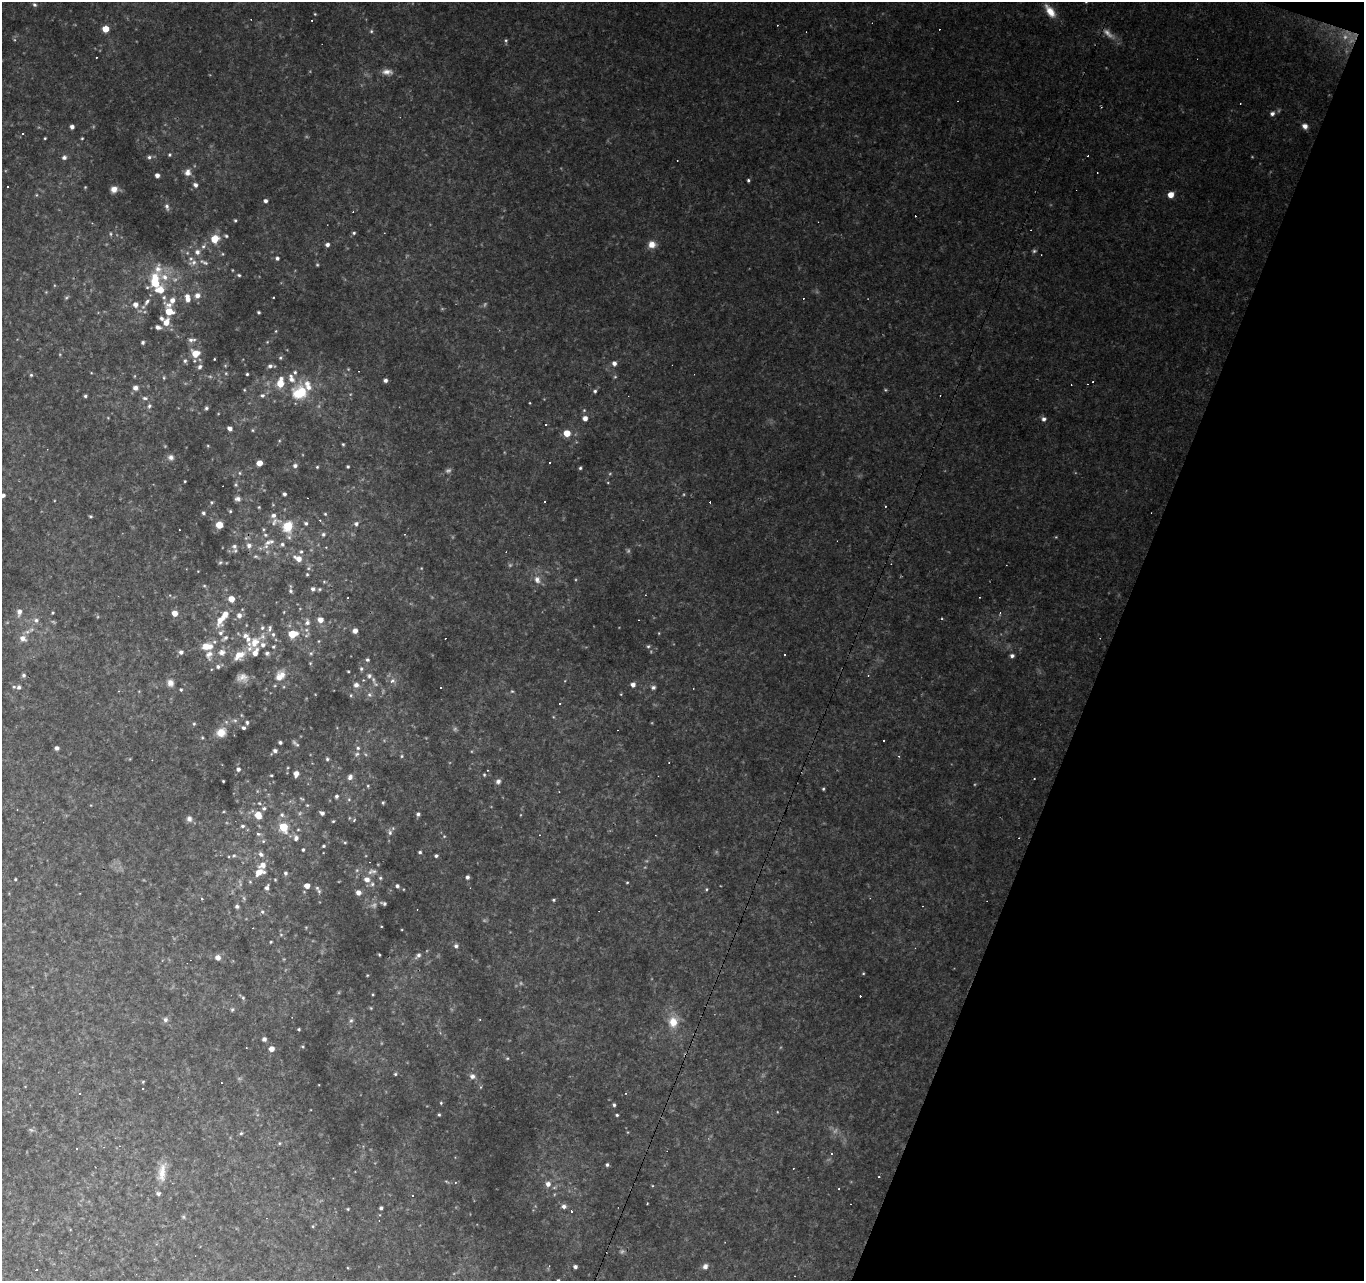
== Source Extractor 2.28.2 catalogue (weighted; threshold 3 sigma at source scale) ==
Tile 8 of 4 x 4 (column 4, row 2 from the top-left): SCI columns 4090-5451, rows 2830-4108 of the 5451 x 5596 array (HDU 1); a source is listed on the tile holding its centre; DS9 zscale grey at full resolution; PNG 1366 x 1283 px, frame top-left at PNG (2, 2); no overlay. Shown black and unused: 19% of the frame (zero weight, under 2 of 3 exposures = <1% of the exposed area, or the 3 px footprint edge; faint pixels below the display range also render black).
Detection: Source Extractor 2.28.2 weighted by HDU 2 'WHT'; one run over the whole footprint, this tile lists its part. Background 0.141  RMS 0.0078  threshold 0.0351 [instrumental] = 3 sigma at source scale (4.5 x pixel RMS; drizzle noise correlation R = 1.50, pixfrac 1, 0.0396/0.0396 arcsec/px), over >= 5 px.
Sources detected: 384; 23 too faint to see at this stretch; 36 cosmic-ray / hot-pixel residue — not listed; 28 inside a brighter listed object's ellipse — not listed separately; the other 297 listed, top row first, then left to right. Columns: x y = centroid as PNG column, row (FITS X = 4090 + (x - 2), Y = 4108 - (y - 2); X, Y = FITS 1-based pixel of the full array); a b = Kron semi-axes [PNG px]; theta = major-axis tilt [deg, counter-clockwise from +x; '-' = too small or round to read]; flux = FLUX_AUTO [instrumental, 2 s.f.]
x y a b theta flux
34 5 5 4 - 1.4
1050 11 18 8 -54 10
315 14 3 3 - 0.7
105 29 5 5 - 13
371 31 5 4 - 1.1
506 40 6 4 -71 1.2
387 72 14 7 -2 4.7
1272 114 6 5 - 2.7
1305 126 7 6 - 3.9
72 127 4 4 - 3
22 133 3 3 - 4
45 138 3 2 - 0.72
82 138 3 3 - 0.81
169 155 5 5 - 1
64 157 6 5 - 2.2
149 157 6 5 - 1.9
188 172 9 8 - 4.5
157 175 4 4 - 3.7
748 180 4 4 - 1.4
195 185 6 5 - 2.6
7 187 3 3 - 1
85 187 4 3 - 0.71
114 189 8 7 - 5.2
36 195 5 3 - 0.77
1171 195 5 5 - 9.3
265 201 4 4 - 2.4
167 207 10 6 -75 2.6
235 220 4 3 - 1.1
354 233 5 4 - 1.2
111 234 5 3 - 0.95
226 236 6 4 -17 1.2
214 239 7 7 - 15
652 244 9 8 - 6.7
327 245 5 4 - 2.4
203 246 8 5 41 2.6
1034 251 6 5 - 1.4
197 252 8 7 - 4.2
223 254 5 3 - 0.85
277 258 4 4 - 1.9
193 263 13 7 15 4.7
239 275 5 4 - 1.2
165 277 16 9 -17 11
155 281 18 9 -88 27
197 295 8 7 - 5
66 298 5 5 - 1
187 298 11 7 -81 7.2
147 302 11 6 52 3.4
135 304 6 6 - 4.4
169 305 15 8 -22 5.2
169 311 6 5 - 16
258 312 3 3 - 1.1
161 318 4 4 - 2
166 322 8 6 66 8.6
158 327 7 5 -21 3
276 331 5 3 - 0.64
191 340 10 5 4 2.5
143 342 3 3 - 1.7
267 342 4 3 - 0.64
195 353 7 7 - 11
280 358 5 5 - 1.2
214 359 3 2 - 0.52
185 361 5 4 - 1.4
614 363 5 5 - 3.4
270 366 6 5 - 2.1
200 367 5 5 - 1.9
91 373 4 3 - 0.56
226 373 5 3 - 0.65
247 374 3 3 - 0.92
31 375 5 4 - 1.1
164 378 4 4 - 0.85
291 378 14 8 -68 5.7
385 380 4 4 - 2.6
1093 381 3 2 - 1.1
280 384 8 6 78 13
135 388 6 5 - 4.1
244 390 4 3 - 0.59
885 390 5 4 - 0.95
595 391 5 5 - 1.5
301 392 20 14 27 30
262 395 6 5 - 1.6
85 396 4 3 - 1.3
145 398 8 5 -2 2.1
149 406 7 5 64 2
206 408 4 4 - 1.3
585 418 5 5 - 4.7
1044 419 6 5 - 2.6
546 425 3 2 - 1
230 428 4 4 - 3.2
252 430 5 3 - 0.78
567 433 5 5 - 12
343 444 4 3 - 0.86
208 446 5 3 - 0.72
171 457 8 7 - 3.1
259 463 5 4 - 7.3
549 463 3 2 - 1.5
295 466 6 5 - 2.3
317 467 4 3 - 0.79
348 467 3 3 - 1.1
580 468 4 3 - 1.2
240 473 5 3 - 0.87
185 481 3 2 - 0.67
284 494 4 3 - 1.9
3 495 5 4 - 2.2
238 499 7 5 -7 2.8
545 501 2 2 - 0.76
211 502 4 4 - 0.94
259 507 4 3 - 0.66
230 511 4 4 - 0.96
203 513 4 4 - 1.4
325 514 5 4 - 0.87
91 516 4 3 - 1.1
274 522 13 6 67 3.7
306 523 6 5 - 1.7
356 524 6 6 - 2.2
219 525 5 5 - 15
288 526 6 5 - 47
264 529 5 4 - 0.98
323 534 6 6 - 2.1
265 535 6 5 - 1.5
268 542 11 7 24 5
282 544 6 6 - 2.1
234 546 8 6 71 2.8
249 546 7 7 - 3.5
301 551 6 5 - 1.5
255 556 7 5 -1 1.4
298 558 11 7 -27 7.4
220 562 6 5 - 1.2
421 568 5 4 - 0.74
307 574 4 4 - 0.89
537 580 11 9 -74 5.2
204 586 5 3 - 0.88
313 589 5 5 - 2.3
319 589 5 4 - 1.1
291 591 6 5 - 1.7
348 598 2 2 - 0.66
231 599 5 5 - 10
19 612 9 6 81 4
53 613 3 3 - 0.86
175 613 5 5 - 7.7
1000 613 5 4 - 0.98
239 615 7 7 - 4.3
36 620 7 7 - 2.9
220 620 18 10 64 11
320 620 6 5 - 5.6
307 622 8 7 - 3.3
355 631 5 4 - 4.2
292 634 6 5 - 22
23 638 10 8 -28 5.4
225 638 11 5 35 2.7
319 641 5 3 - 0.67
255 642 30 12 41 18
207 646 13 8 1 11
648 646 5 5 - 1.4
273 647 5 5 - 1.3
181 652 5 5 - 2.8
222 652 10 10 - 5.2
267 653 6 5 - 2
311 653 5 5 - 1.2
784 654 3 3 - 2.5
209 655 13 9 74 5.5
1012 656 5 4 - 2.6
367 660 5 5 - 1.3
310 663 5 4 - 0.77
218 666 6 5 - 2
361 669 6 4 78 1.4
348 671 3 2 - 0.64
24 675 5 5 - 1.7
369 676 7 7 - 2.4
242 677 12 9 -3 6
279 677 14 11 -79 8.2
392 681 9 6 30 2.8
170 683 9 8 - 4.5
356 685 7 6 - 3.5
633 685 5 5 - 3.6
19 687 6 5 - 2
653 687 5 5 - 2.3
181 690 4 4 - 1
512 691 5 4 - 0.93
621 694 4 3 - 0.64
369 695 7 6 - 2
560 703 2 2 - 0.6
235 720 6 4 -1 1.4
247 722 5 4 - 1.3
194 724 5 4 - 0.98
243 728 4 4 - 1.6
221 732 11 10 - 8.2
202 738 4 3 - 0.76
884 741 3 3 - 2.6
280 742 4 3 - 1.5
294 743 9 5 -58 2
57 748 4 4 - 2.7
358 748 5 5 - 1.5
275 751 5 4 - 2.4
357 754 7 5 23 1.7
402 756 5 4 - 0.97
899 756 4 3 - 0.94
327 759 5 5 - 1.3
238 769 5 5 - 2.1
296 774 6 5 - 5.4
271 775 4 3 - 0.88
484 775 4 3 - 0.84
350 777 7 6 - 3.2
1034 779 2 2 - 0.58
223 781 3 2 - 0.69
498 781 6 6 - 2.7
368 786 4 4 - 0.83
823 789 4 3 - 1
336 796 5 4 - 1.8
302 799 7 4 -29 1.2
349 799 5 5 - 1.2
383 802 4 3 - 0.98
259 803 5 4 - 1
307 805 5 5 - 1.1
264 808 6 6 - 2.2
322 813 5 4 - 2.6
418 814 5 4 - 1.8
258 815 10 8 -63 8.8
282 815 7 6 - 2.5
189 819 8 7 - 3
354 820 6 3 55 0.74
333 821 4 4 - 0.88
242 826 6 5 - 1.7
283 827 6 5 - 35
298 830 5 3 - 0.8
390 832 9 6 -81 2.6
258 834 3 3 - 4.9
444 836 5 4 - 0.83
296 838 8 6 86 3.3
263 841 6 5 - 1.3
345 842 5 3 - 0.89
324 846 4 3 - 1.2
303 850 4 3 - 1.1
420 852 4 4 - 1.3
261 854 8 6 -43 2.9
234 856 6 5 - 1.5
436 856 4 4 - 1.4
372 871 15 7 11 3.9
259 872 11 7 21 8.3
285 873 5 4 - 1.6
467 877 4 4 - 2.2
380 878 5 4 - 1.1
15 879 3 3 - 0.81
275 879 5 3 - 0.67
367 879 7 7 - 5
627 882 3 3 - 0.73
307 886 4 4 - 5.7
397 886 5 5 - 1.9
267 888 7 5 67 2.6
706 889 5 4 - 0.91
319 891 6 5 - 1.2
358 893 5 5 - 4.6
201 898 4 3 - 0.81
553 900 5 4 - 1.1
384 903 6 3 -17 1.8
237 906 5 4 - 2
262 912 6 5 - 1.4
381 926 3 2 - 0.55
281 935 5 4 - 1
271 942 3 2 - 0.77
456 946 6 5 - 2.3
379 955 3 2 - 0.81
418 955 9 5 42 3
218 957 5 5 - 5.3
863 973 4 4 - 0.81
367 975 4 3 - 0.61
373 994 3 3 - 0.7
243 998 6 4 -68 1.2
371 1008 4 4 - 0.82
232 1009 6 5 - 1.3
165 1020 6 6 - 2.7
351 1020 7 6 - 2.1
673 1022 15 12 86 12
299 1029 3 3 - 1
264 1039 4 4 - 2.9
302 1046 4 3 - 0.75
271 1049 5 5 - 6
395 1074 4 4 - 1
472 1076 7 6 - 3.3
143 1082 4 4 - 0.81
441 1103 4 4 - 0.88
614 1105 4 3 - 1.4
439 1115 4 3 - 0.98
617 1115 3 3 - 1.1
241 1133 5 4 - 1.1
279 1143 5 4 - 0.89
607 1165 4 4 - 1.5
162 1172 28 10 83 11
879 1177 3 3 - 1.3
548 1184 7 6 - 4.2
412 1196 4 3 - 1.1
564 1206 6 6 - 3
381 1208 4 3 - 1.9
348 1209 4 3 - 0.81
313 1226 5 3 - 0.74
705 1266 7 6 - 3.2
575 1267 4 4 - 2.3
558 1280 3 3 - 0.95
Isophote crosses this tile's border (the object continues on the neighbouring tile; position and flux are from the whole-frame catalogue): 2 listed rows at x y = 3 495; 558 1280